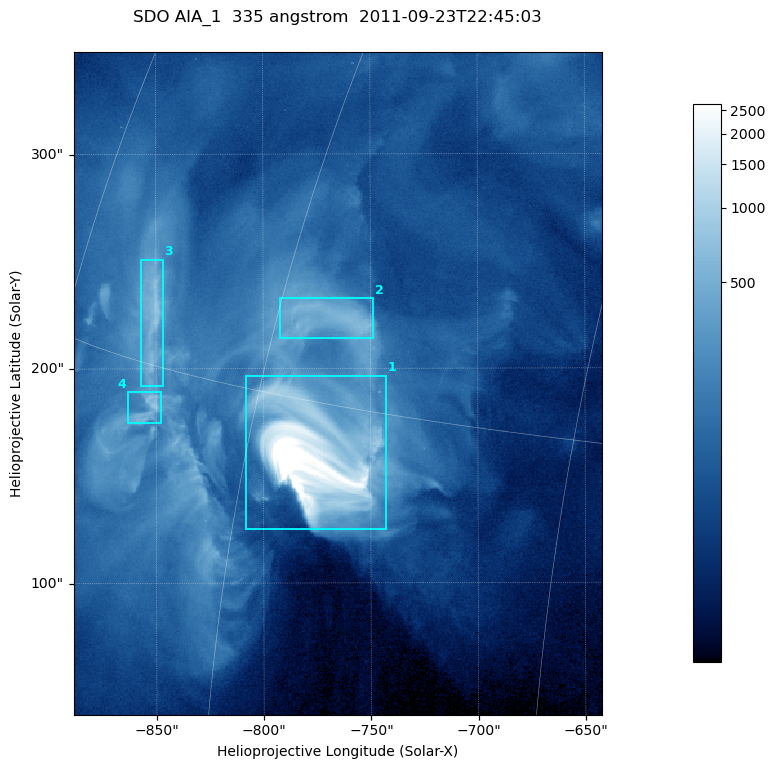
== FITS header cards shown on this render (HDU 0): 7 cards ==
TELESCOP= 'SDO     '           /
INSTRUME= 'AIA_1   '           /
WAVELNTH=                  335 /
WAVEUNIT= 'angstrom'           /
DATE-OBS= '2011-09-23T22:45:03.62' /
CTYPE1  = 'HPLN-TAN'           /
CTYPE2  = 'HPLT-TAN'           /

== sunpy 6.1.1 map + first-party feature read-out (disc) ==
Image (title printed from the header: SDO AIA_1  335 angstrom  2011-09-23T22:45:03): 410 x 514 px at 0.601 arcsec/px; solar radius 957 arcsec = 1592 px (partial field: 2.6% of the solar disc is inside the frame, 100% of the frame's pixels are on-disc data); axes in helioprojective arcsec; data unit not stated in the header (colour bar unlabelled)
Pointing: header CRPIX1/2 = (2042.06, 2043.86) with CRVAL1/2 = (0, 0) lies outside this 410 x 514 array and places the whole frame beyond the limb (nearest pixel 1.41 R_sun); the SolarSoft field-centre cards XCEN/YCEN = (-765.3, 193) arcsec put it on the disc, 1309 arcsec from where CRPIX/CRVAL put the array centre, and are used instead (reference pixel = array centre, CRVAL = XCEN/YCEN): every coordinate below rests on XCEN/YCEN
Orientation: roll -0.142 deg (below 1 deg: not rotated)
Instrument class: DISC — disc imager (sunpy class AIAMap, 335 A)
Bright regions (active regions / flare kernels): reference = the on-disc median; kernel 3 px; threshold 5 sigma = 322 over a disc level ~87.3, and >= 1.15x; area >= 210 px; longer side >= 5 px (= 3 arcsec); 4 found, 4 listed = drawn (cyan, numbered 1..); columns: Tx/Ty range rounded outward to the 2 arcsec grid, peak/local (2 s.f.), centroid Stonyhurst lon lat
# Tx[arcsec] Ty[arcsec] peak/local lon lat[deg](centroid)
1 -808..-742 124..198 99 -56 +14
2 -792..-748 214..234 7.3 -57 +17
3 -858..-846 192..252 8.4 -68 +16
4 -864..-846 174..190 8.7 -67 +14